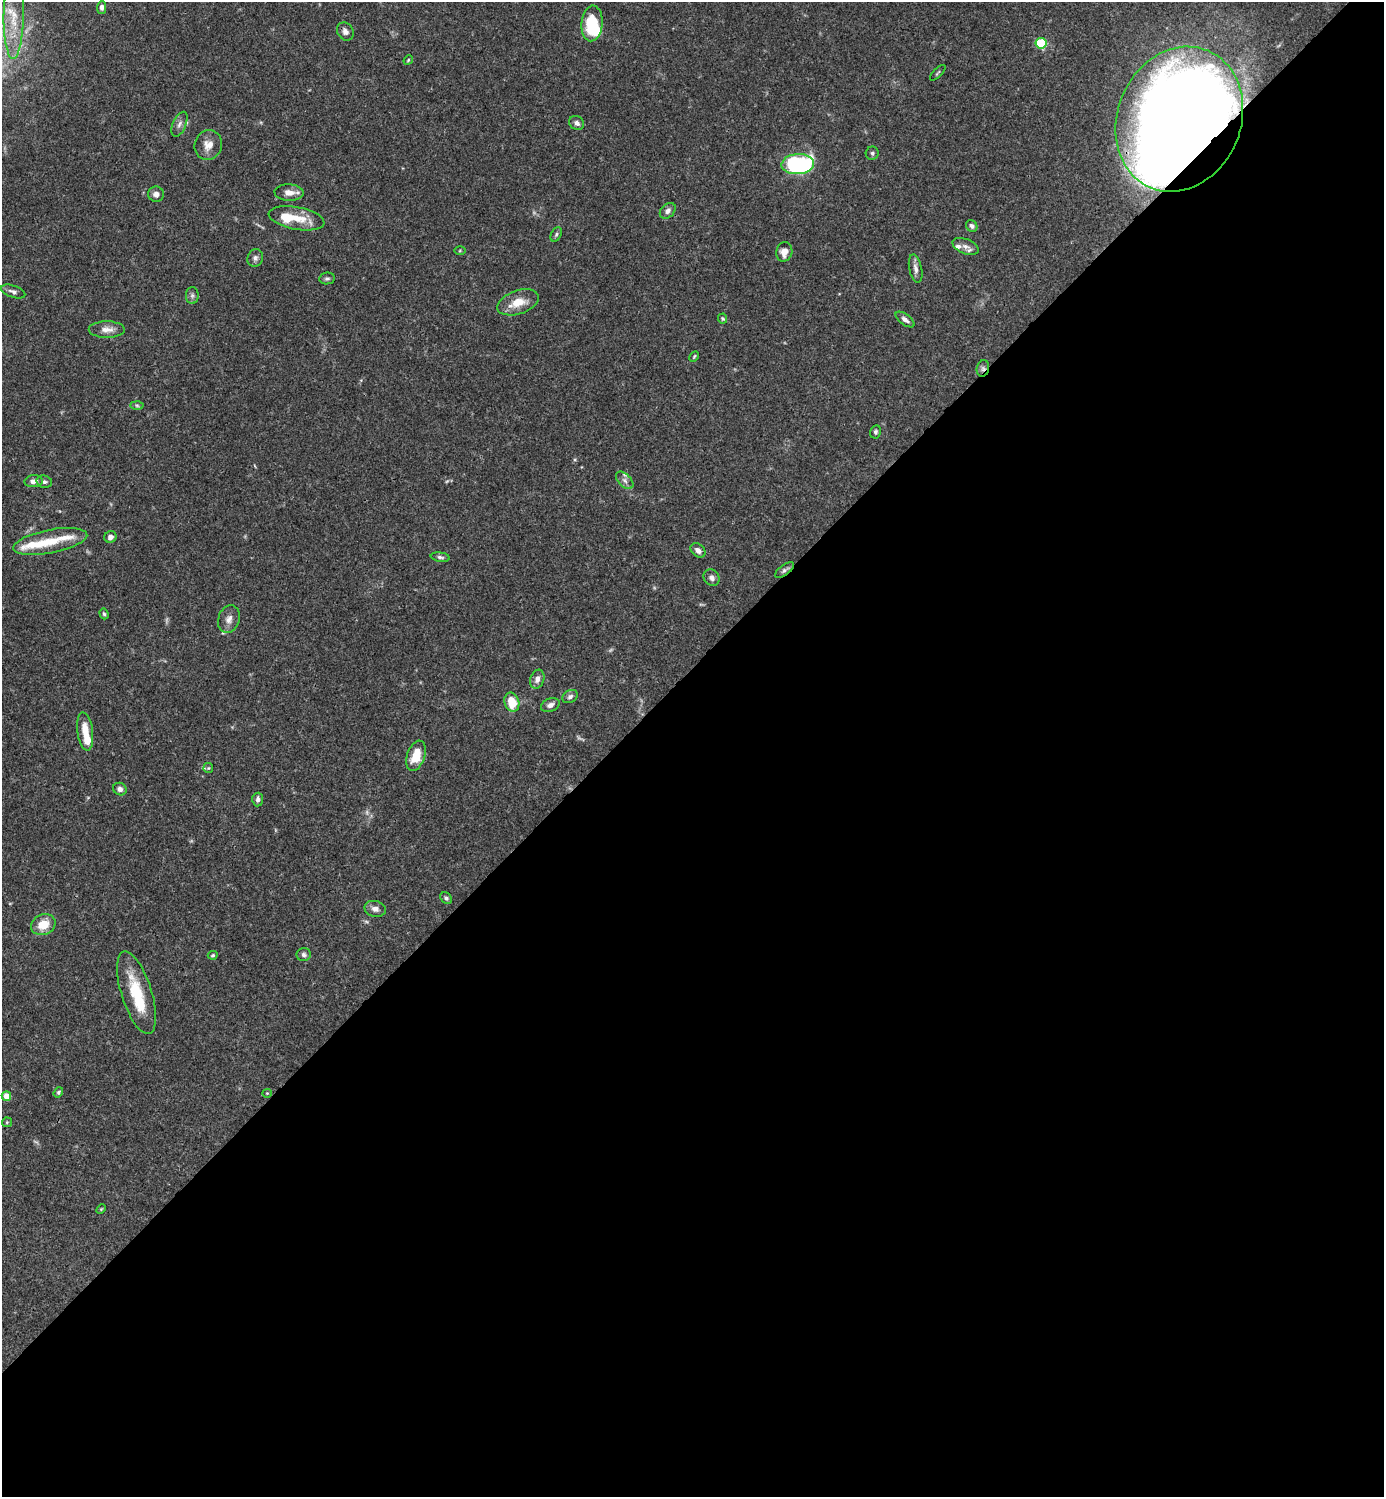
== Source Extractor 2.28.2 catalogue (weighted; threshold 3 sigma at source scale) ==
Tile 15 of 4 x 4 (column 3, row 4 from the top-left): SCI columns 3062-4443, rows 1-1495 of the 5982 x 5983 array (HDU 1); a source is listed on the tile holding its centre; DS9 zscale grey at full resolution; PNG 1386 x 1499 px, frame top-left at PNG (2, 2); each listed source drawn as its Kron ellipse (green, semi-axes under 4 px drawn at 4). Shown black and unused: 55% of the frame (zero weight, under 3 of 4 exposures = <1% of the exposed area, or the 3 px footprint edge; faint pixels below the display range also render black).
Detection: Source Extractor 2.28.2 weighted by HDU 2 'WHT'; one run over the whole footprint, this tile lists its part. Background 0.0643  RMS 0.0032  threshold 0.0143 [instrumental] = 3 sigma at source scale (4.5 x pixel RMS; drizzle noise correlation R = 1.50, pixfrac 1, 0.05/0.05 arcsec/px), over >= 5 px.
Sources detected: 80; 5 too faint to see at this stretch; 3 inside a brighter object's white glare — neither listed nor drawn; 6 inside a brighter listed object's ellipse — not listed separately; the other 66 listed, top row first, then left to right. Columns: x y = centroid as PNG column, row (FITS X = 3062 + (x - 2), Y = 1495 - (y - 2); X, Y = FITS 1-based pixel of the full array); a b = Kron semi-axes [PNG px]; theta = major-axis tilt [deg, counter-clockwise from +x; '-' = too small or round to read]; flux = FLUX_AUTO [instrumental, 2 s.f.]
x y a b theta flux
102 7 6 4 89 1.1
14 15 44 10 89 8.1
592 23 18 10 85 13
345 31 10 8 -55 1.4
1041 43 5 5 - 22
408 60 5 4 - 0.4
938 73 10 2 45 0.39
1179 119 74 62 67 590
577 123 8 6 -35 1.2
179 124 13 6 66 1.5
208 145 15 13 67 3.5
872 153 6 6 - 0.68
798 164 16 10 4 48
289 192 15 8 -3 2.8
156 194 8 7 - 1.5
668 211 9 6 46 1.2
297 218 28 11 -11 7.3
972 226 6 5 - 1.1
556 234 8 5 63 0.65
965 246 14 7 -21 1.8
460 251 5 4 - 0.34
784 252 10 8 77 3
255 258 9 8 - 1.2
916 269 14 6 -78 1.6
327 278 8 6 9 0.73
13 292 13 6 -19 1.3
192 295 8 6 90 0.93
518 302 21 12 19 5.3
723 318 5 4 - 0.43
905 320 11 5 -37 1.3
107 330 18 8 0 2.8
694 356 6 3 62 0.38
983 368 8 6 77 1
137 405 6 4 -2 0.54
876 432 7 5 78 0.67
625 480 10 6 -46 1.4
34 481 9 6 3 2.2
44 482 8 6 -12 0.99
110 537 6 5 - 1.4
50 541 38 11 11 9
698 550 8 6 -41 1.6
440 557 9 4 -9 0.75
784 570 11 5 37 0.93
712 578 9 7 -46 1.4
104 614 5 4 - 0.52
229 619 14 10 73 2.3
537 679 10 7 72 1.8
570 697 8 6 25 1
512 702 10 7 -72 6.9
550 705 10 6 23 1.4
85 731 19 7 -83 5.2
416 756 16 9 71 6.5
208 768 5 5 - 0.43
120 789 7 6 - 1.3
258 799 7 5 85 1.1
446 898 6 5 - 0.83
375 909 11 8 -12 1.7
43 925 12 10 24 5.8
213 955 5 3 - 0.41
304 955 7 6 - 0.9
136 993 43 15 -72 14
58 1092 5 4 - 0.52
267 1093 4 4 - 0.31
6 1096 5 4 - 5
7 1122 5 5 - 0.38
101 1209 5 3 - 0.31
Overlapping masked pixels (flux is a lower limit): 3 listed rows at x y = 1179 119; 983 368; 784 570